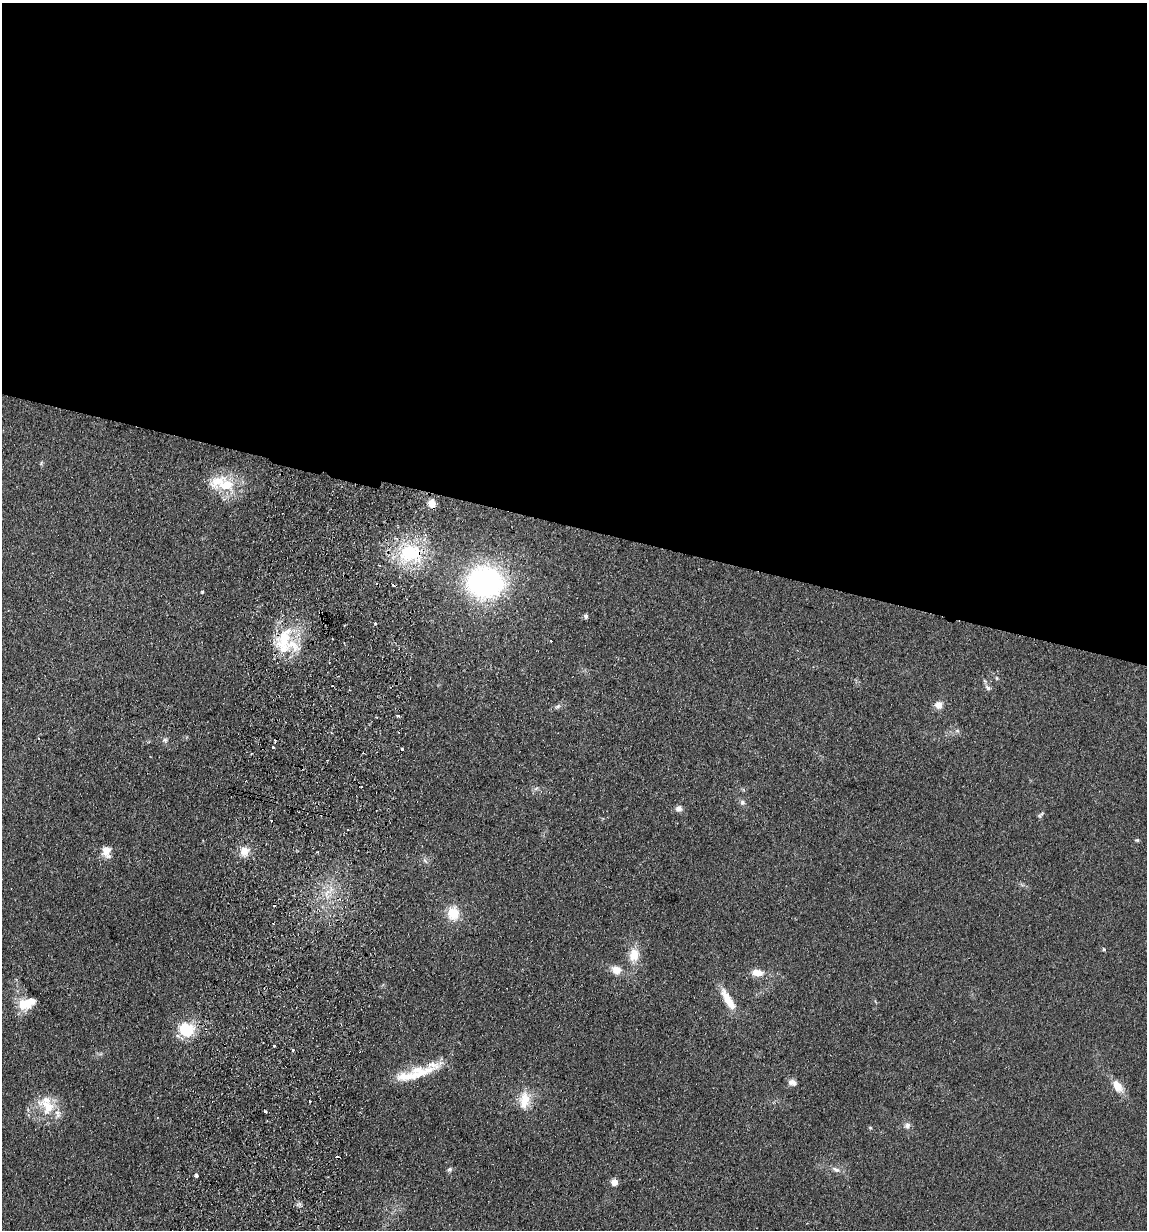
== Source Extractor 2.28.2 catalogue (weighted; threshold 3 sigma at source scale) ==
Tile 3 of 4 x 4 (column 3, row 1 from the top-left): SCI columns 2465-3609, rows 3700-4927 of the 5045 x 4941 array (HDU 1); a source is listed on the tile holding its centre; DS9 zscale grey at full resolution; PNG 1149 x 1232 px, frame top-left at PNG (2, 3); no overlay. Shown black and unused: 43% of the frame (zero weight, under 2 of 3 exposures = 3% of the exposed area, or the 3 px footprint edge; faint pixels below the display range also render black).
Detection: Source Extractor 2.28.2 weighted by HDU 2 'WHT'; one run over the whole footprint, this tile lists its part. Background 0.166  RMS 0.012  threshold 0.0521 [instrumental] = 3 sigma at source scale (4.5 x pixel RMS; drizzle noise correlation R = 1.50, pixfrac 1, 0.05/0.05 arcsec/px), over >= 5 px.
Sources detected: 63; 10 cosmic-ray / hot-pixel residue — not listed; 8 inside a brighter listed object's ellipse — not listed separately; the other 45 listed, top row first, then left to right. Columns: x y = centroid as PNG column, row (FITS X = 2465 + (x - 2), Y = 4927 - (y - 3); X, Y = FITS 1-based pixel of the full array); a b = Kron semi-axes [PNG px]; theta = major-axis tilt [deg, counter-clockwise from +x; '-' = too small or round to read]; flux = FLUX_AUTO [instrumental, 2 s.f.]
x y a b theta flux
226 485 31 19 0 39
432 503 8 7 - 9.3
410 553 34 25 8 77
485 582 30 27 -1 280
202 591 4 3 - 1.3
586 616 6 5 - 2.7
375 623 3 2 - 1.8
284 639 39 18 69 53
996 678 6 4 -89 1.5
988 688 9 6 -40 3.4
938 705 9 9 - 8.3
558 706 8 6 43 3.1
398 716 5 3 - 1.9
165 740 7 6 - 2.9
273 747 3 2 - 3.3
402 749 3 3 - 1.8
536 788 7 4 20 2.2
742 802 7 7 - 3.3
679 809 8 8 - 4.8
1042 814 7 5 33 2.1
1137 840 6 4 1 1.6
106 851 13 10 -76 12
244 851 12 10 45 13
425 860 8 5 -53 3
327 893 25 11 62 21
453 913 16 13 -83 25
1104 949 5 4 - 1.3
634 955 16 12 82 20
616 970 12 10 -27 12
757 973 12 8 -7 14
728 1000 27 8 -59 24
30 1002 20 12 51 16
186 1029 21 18 -28 38
293 1050 3 3 - 3.8
423 1072 37 16 18 34
793 1082 11 7 -18 5.6
1118 1086 16 9 -57 16
525 1099 21 18 -90 22
47 1106 30 19 -38 34
265 1111 3 3 - 2.6
907 1125 9 8 - 4.5
450 1169 7 6 - 2.5
836 1169 12 6 -24 5.3
196 1175 4 3 - 5.8
614 1182 5 5 - 19
Overlapping masked pixels (flux is a lower limit): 2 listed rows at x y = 410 553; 284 639